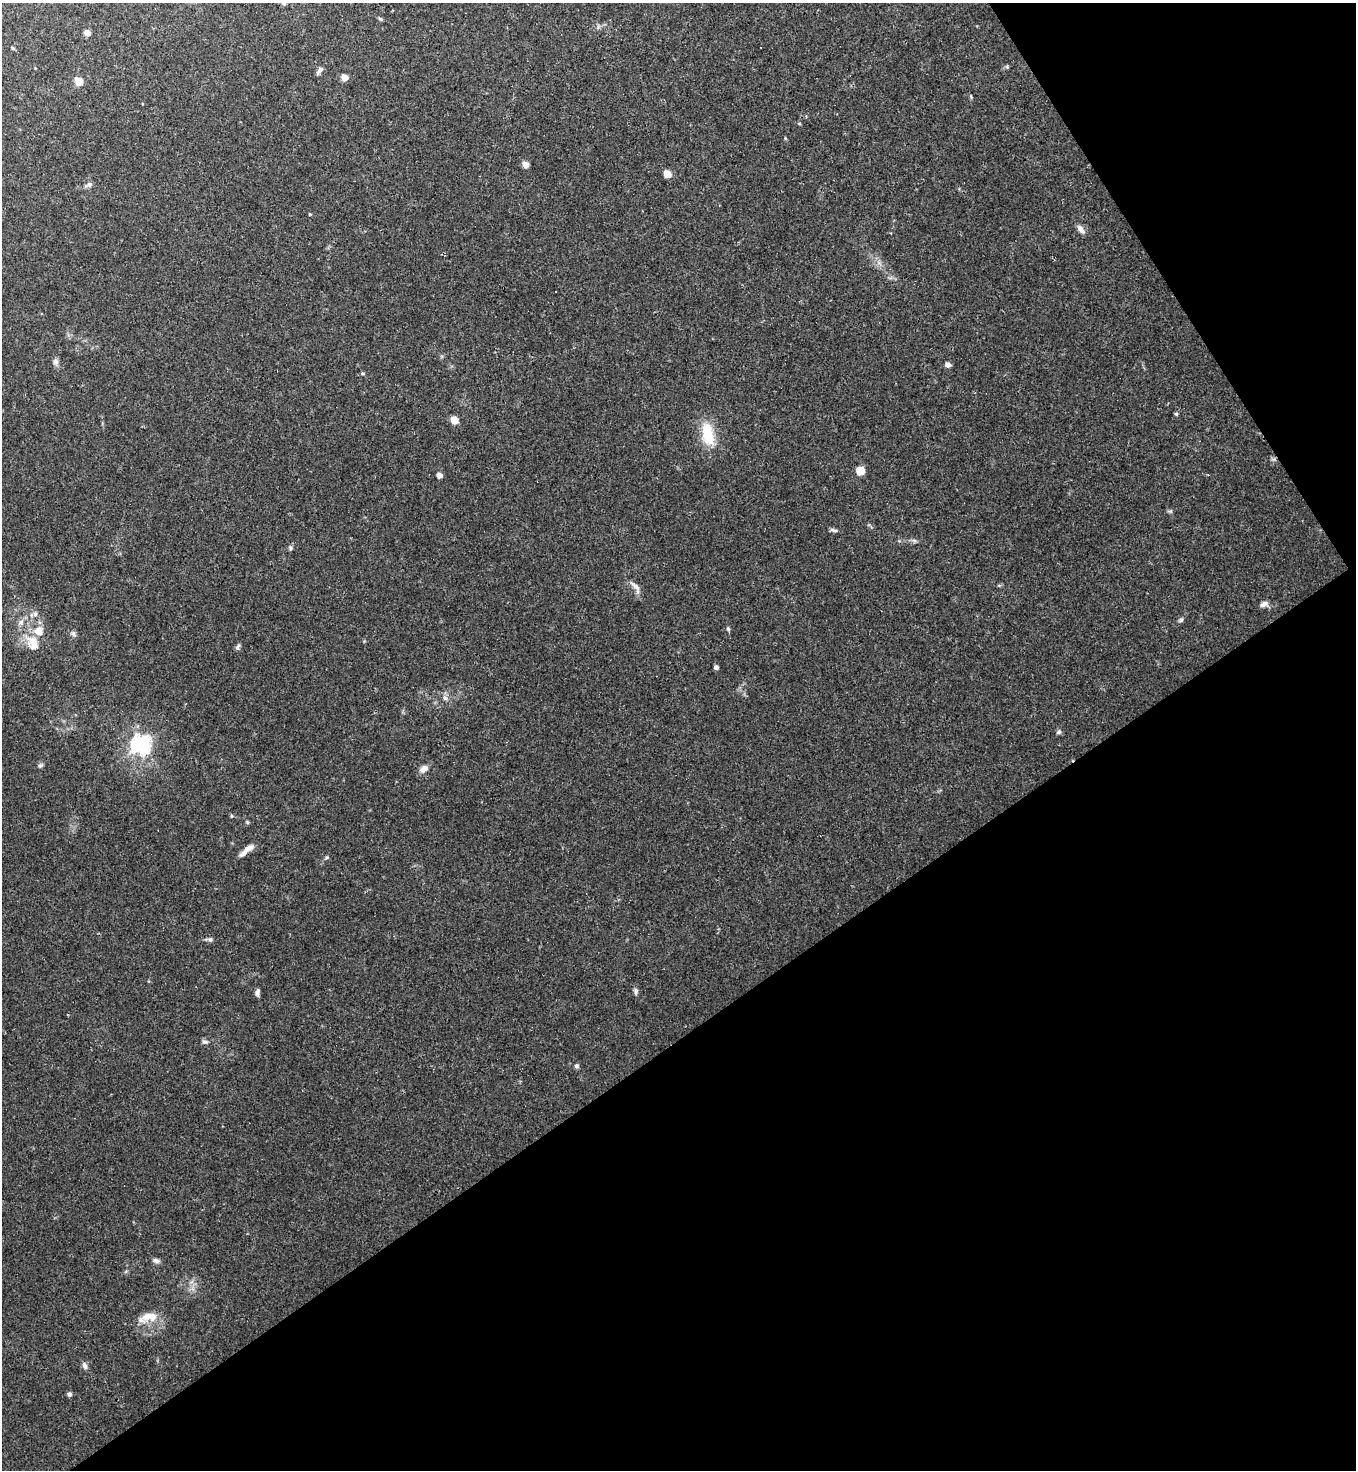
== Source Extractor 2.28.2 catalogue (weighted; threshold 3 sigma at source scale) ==
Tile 12 of 4 x 4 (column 4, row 3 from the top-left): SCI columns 4357-5710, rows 1469-2936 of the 5867 x 5873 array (HDU 1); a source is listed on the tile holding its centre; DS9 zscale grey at full resolution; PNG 1358 x 1472 px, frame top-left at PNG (2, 3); no overlay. Shown black and unused: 35% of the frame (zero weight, under 3 of 4 exposures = <1% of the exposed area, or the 3 px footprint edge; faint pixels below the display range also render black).
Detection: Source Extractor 2.28.2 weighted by HDU 2 'WHT'; one run over the whole footprint, this tile lists its part. Background 0.029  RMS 0.003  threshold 0.0133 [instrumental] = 3 sigma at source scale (4.5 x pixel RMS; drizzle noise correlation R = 1.50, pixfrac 1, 0.05/0.05 arcsec/px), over >= 5 px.
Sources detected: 57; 3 cosmic-ray / hot-pixel residue — not listed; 3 inside a brighter listed object's ellipse — not listed separately; the other 51 listed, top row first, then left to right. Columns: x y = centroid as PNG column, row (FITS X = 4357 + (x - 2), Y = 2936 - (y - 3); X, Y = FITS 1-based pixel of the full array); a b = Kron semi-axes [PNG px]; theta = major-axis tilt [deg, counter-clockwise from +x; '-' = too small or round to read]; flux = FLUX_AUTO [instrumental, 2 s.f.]
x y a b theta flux
284 3 6 5 - 0.5
380 19 6 5 - 0.43
87 33 5 5 - 2.5
12 48 5 4 - 0.38
1007 67 5 5 - 0.41
319 70 12 5 56 0.88
344 77 5 5 - 3
79 81 6 6 - 4.5
526 165 6 5 - 2.4
667 174 6 5 - 4.3
89 184 7 6 - 0.83
310 214 4 3 - 0.25
1081 229 13 6 -50 1.6
55 362 9 7 -75 1.1
948 365 6 5 - 1.4
362 373 6 4 6 0.4
1176 414 5 4 - 0.4
454 420 6 5 - 4.1
708 434 33 15 -78 9.1
860 471 6 6 - 5.6
439 475 5 5 - 1.5
833 530 11 4 -16 0.74
914 540 7 4 -2 0.62
291 548 6 5 - 0.54
635 586 19 6 -44 1.7
1264 604 10 6 23 1.4
35 614 8 6 76 0.94
1181 620 7 5 28 0.56
21 622 9 6 75 1.2
728 629 6 4 -44 0.42
73 634 9 6 -59 0.78
33 643 21 13 -64 5.5
237 647 9 5 57 0.63
716 667 4 4 - 1.1
445 698 7 6 - 0.89
1058 732 7 4 27 0.57
142 744 7 7 - 120
40 766 7 4 19 0.5
423 769 10 7 35 1.8
231 816 4 4 - 0.37
249 848 14 7 33 2.1
326 857 6 4 45 0.41
210 939 7 6 - 0.7
636 991 10 5 90 0.79
257 992 9 5 76 0.89
205 1042 8 5 -9 0.67
576 1066 5 5 - 0.7
156 1261 10 6 -12 0.97
147 1316 25 10 26 4
84 1365 10 6 -73 1
69 1394 5 5 - 0.74
Isophote crosses this tile's border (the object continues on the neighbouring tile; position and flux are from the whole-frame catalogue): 1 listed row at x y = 284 3